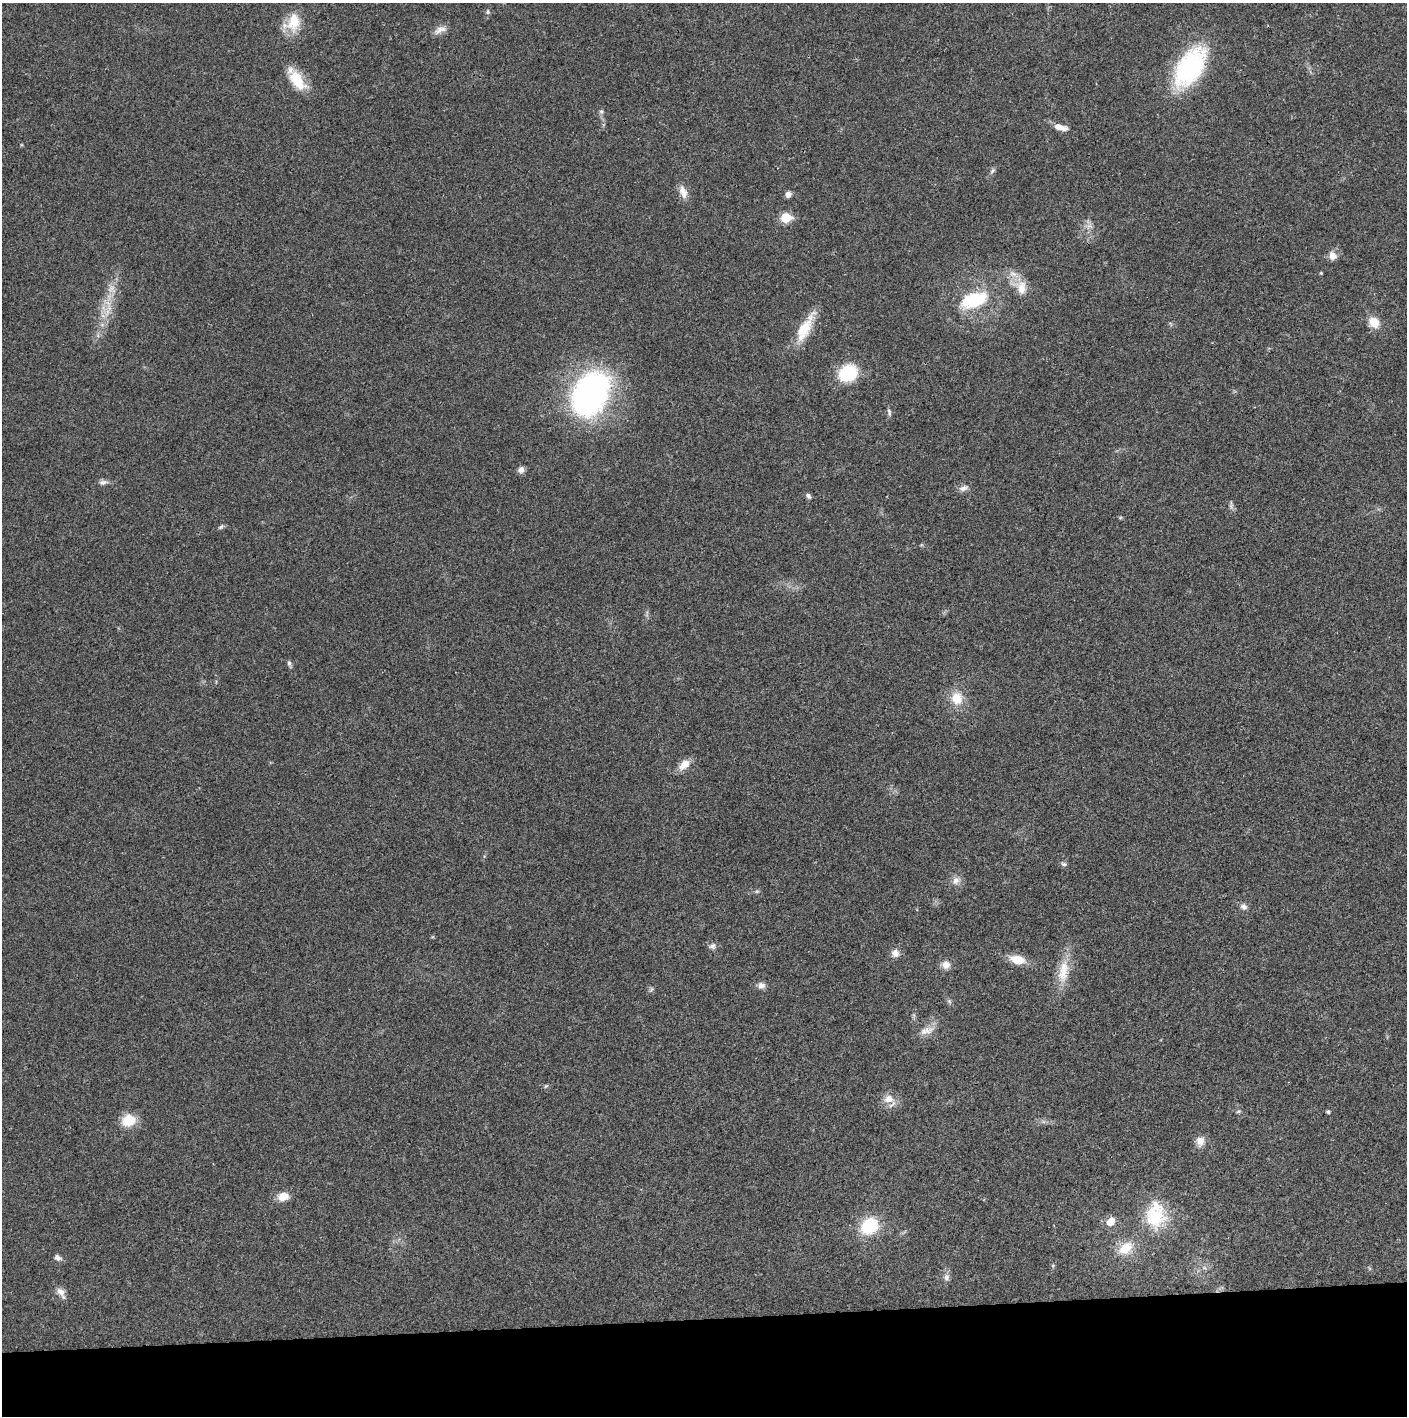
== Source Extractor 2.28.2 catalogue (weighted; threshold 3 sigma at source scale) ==
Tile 8 of 3 x 3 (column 2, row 3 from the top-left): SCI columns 1410-2814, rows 2-1415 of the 4221 x 4243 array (HDU 1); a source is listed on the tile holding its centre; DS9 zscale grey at full resolution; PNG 1409 x 1418 px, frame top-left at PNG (2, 3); no overlay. Shown black and unused: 7% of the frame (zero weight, under 3 of 4 exposures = <1% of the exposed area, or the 3 px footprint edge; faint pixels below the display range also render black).
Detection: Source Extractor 2.28.2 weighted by HDU 2 'WHT'; one run over the whole footprint, this tile lists its part. Background 0.0195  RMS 0.0041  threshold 0.0185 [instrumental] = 3 sigma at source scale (4.5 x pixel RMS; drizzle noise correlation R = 1.50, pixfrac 1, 0.05/0.05 arcsec/px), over >= 5 px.
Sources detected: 61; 1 too faint to see at this stretch — not listed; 2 inside a brighter listed object's ellipse — not listed separately; the other 58 listed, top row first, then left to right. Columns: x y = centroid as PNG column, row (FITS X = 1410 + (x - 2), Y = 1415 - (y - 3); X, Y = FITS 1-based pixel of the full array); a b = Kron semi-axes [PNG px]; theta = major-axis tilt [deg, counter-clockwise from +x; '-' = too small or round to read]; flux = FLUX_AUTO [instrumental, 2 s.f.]
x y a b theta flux
488 12 7 5 -85 0.76
293 22 23 16 71 10
440 30 18 8 24 2.9
1190 68 35 19 57 65
297 80 23 12 -57 13
601 111 7 5 68 0.84
1058 127 12 8 -13 3.1
992 171 9 4 45 0.93
683 192 16 9 -71 3.8
788 194 6 6 - 1.9
786 217 6 5 - 17
1332 256 10 9 - 3.1
1321 273 4 3 - 0.42
1021 288 21 13 -88 5.9
111 289 14 7 48 3
974 300 32 16 20 21
107 312 11 4 68 2.1
1374 322 12 10 -52 5.9
805 328 39 12 62 11
848 373 16 13 27 22
590 394 43 28 64 130
889 412 9 5 -73 0.94
521 470 8 7 - 2
103 482 13 6 5 1.5
963 488 12 7 16 1.9
808 496 8 6 -51 1.1
221 527 8 5 38 0.84
289 663 8 5 -75 0.99
957 698 17 15 -80 7.6
684 764 17 9 37 4.2
1064 864 7 5 -11 0.92
956 880 10 9 - 2.4
757 891 6 4 18 0.59
1244 907 9 8 - 1.7
712 946 8 7 - 1.5
895 953 9 8 - 2.7
1017 960 15 9 -13 8
946 965 11 10 - 2.8
1063 971 35 14 81 9.9
761 985 10 8 5 1.9
651 989 7 4 88 0.68
949 1001 6 5 - 0.75
926 1031 21 9 17 3.8
546 1086 7 4 44 0.57
889 1099 13 11 4 4.4
1238 1112 6 4 19 0.53
1328 1112 4 4 - 0.76
129 1120 15 12 19 9.6
1200 1141 13 11 86 3.2
283 1196 11 8 11 5.5
1154 1217 32 30 90 20
1111 1222 10 8 42 4.4
869 1226 16 13 38 20
1125 1248 20 13 35 7.9
58 1258 10 7 -27 1.5
1053 1266 6 4 -73 0.52
946 1277 9 8 - 1.7
61 1293 15 7 -58 2.8